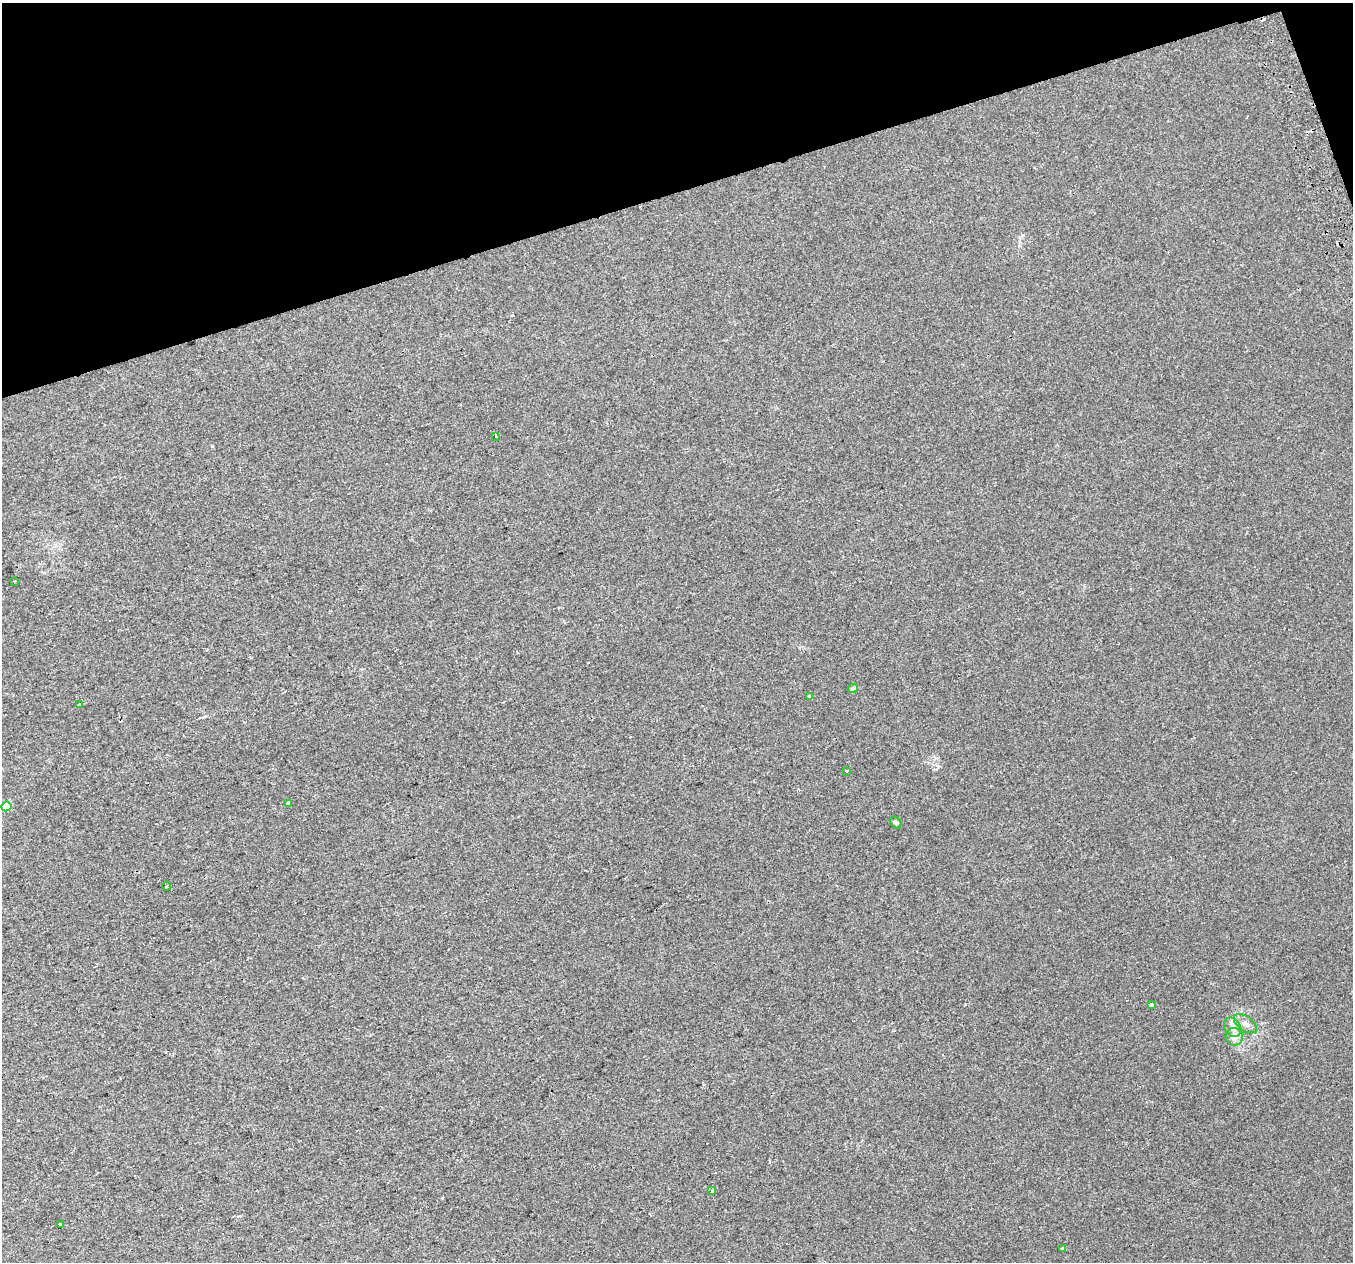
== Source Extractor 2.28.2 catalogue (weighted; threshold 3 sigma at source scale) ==
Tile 3 of 4 x 4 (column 3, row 1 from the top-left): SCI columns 2743-4093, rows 3914-5173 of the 5483 x 5253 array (HDU 1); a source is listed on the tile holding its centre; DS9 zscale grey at full resolution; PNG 1355 x 1264 px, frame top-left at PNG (2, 3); each listed source drawn as its Kron ellipse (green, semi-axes under 4 px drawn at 4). Shown black and unused: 16% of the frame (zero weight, under 2 of 3 exposures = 2% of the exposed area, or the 3 px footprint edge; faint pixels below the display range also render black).
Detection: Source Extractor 2.28.2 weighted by HDU 2 'WHT'; one run over the whole footprint, this tile lists its part. Background 0.00652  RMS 0.006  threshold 0.0272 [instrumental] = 3 sigma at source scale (4.5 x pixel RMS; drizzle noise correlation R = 1.50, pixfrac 1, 0.0396/0.0396 arcsec/px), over >= 5 px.
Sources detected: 20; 3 cosmic-ray / hot-pixel residue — neither listed nor drawn; the other 17 listed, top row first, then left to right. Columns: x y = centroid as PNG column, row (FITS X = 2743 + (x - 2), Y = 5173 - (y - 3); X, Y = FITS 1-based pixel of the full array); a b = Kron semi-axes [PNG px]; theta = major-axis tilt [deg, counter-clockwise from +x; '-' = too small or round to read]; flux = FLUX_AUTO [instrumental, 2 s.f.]
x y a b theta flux
496 436 3 2 - 0.6
15 581 3 2 - 0.42
853 688 5 4 - 1.2
810 697 4 4 - 1.1
79 704 3 3 - 0.81
847 772 3 3 - 1.6
289 803 4 3 - 15
6 806 5 5 - 11
896 822 6 5 - 1.1
167 886 4 3 - 0.64
1151 1005 4 3 - 1.5
1245 1024 13 7 -36 3.6
1233 1027 10 8 -56 3.2
1234 1037 9 8 - 4.3
712 1191 3 3 - 0.68
60 1224 3 3 - 1
1062 1248 4 3 - 1.2
Unlisted compact peaks at least as high as the median listed source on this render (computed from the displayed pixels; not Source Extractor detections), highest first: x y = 212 446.